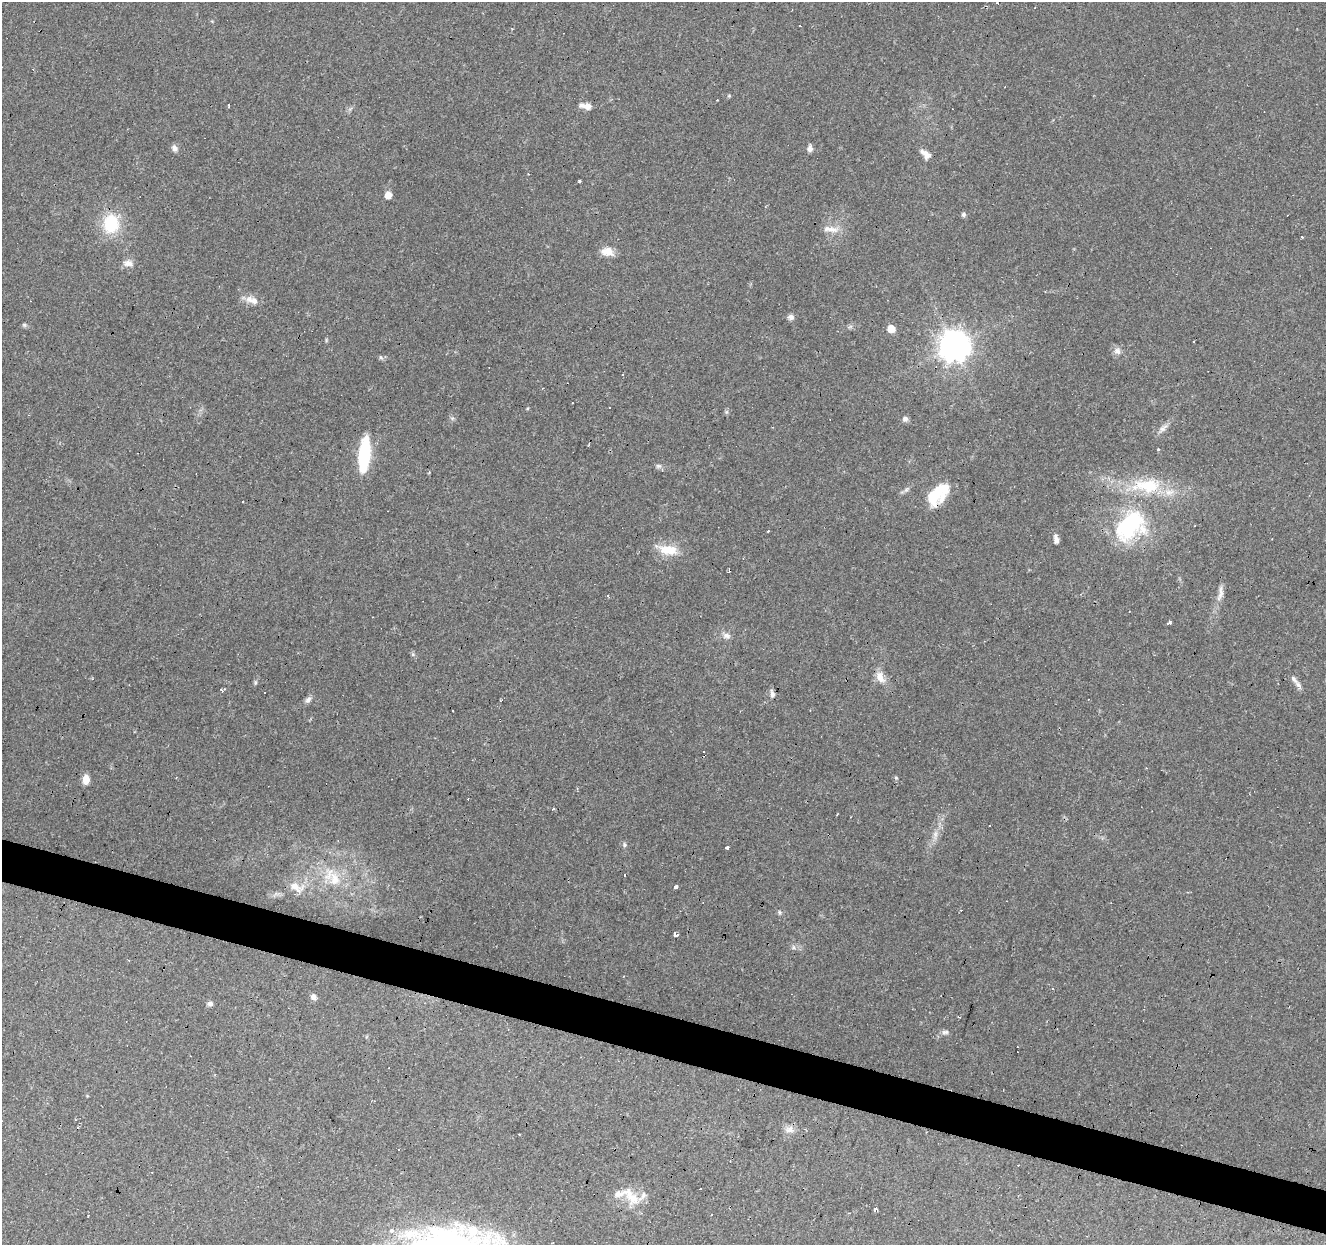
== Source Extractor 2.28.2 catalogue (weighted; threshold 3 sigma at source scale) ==
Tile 6 of 4 x 4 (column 2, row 2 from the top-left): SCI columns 1325-2648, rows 2701-3943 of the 5300 x 5464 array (HDU 1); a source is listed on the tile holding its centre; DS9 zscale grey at full resolution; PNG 1328 x 1247 px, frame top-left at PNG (2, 2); no overlay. Shown black and unused: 3% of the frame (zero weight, under 2 of 3 exposures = <1% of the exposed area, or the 3 px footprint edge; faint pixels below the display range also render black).
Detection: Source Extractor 2.28.2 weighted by HDU 2 'WHT'; one run over the whole footprint, this tile lists its part. Background 0.0956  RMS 0.0061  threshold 0.0275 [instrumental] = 3 sigma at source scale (4.5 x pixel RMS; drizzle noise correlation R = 1.50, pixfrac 1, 0.0396/0.0396 arcsec/px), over >= 5 px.
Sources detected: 91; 1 too faint to see at this stretch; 18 cosmic-ray / hot-pixel residue — not listed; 4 inside a brighter listed object's ellipse — not listed separately; the other 68 listed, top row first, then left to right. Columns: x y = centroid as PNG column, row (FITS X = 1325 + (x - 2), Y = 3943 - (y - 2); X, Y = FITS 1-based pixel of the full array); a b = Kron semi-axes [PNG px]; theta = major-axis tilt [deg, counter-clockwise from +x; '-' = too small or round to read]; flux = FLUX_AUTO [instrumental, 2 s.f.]
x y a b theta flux
1035 7 3 2 - 0.34
229 106 4 2 - 0.7
588 106 9 8 - 3.7
175 148 9 6 -56 2.5
810 148 8 6 82 2.6
925 154 15 7 -43 4.1
579 181 3 3 - 0.99
388 195 5 5 - 8.5
963 214 6 6 - 1.3
111 223 20 17 83 28
832 229 17 8 -9 5.6
607 252 16 10 -8 6.5
128 263 14 8 -7 3.8
252 300 19 9 -17 5.6
791 317 8 7 - 2.2
850 327 7 4 19 1.1
891 329 5 5 - 13
954 346 10 9 - 910
1117 351 10 9 - 3.1
381 357 7 5 -59 1
609 407 2 2 - 0.52
905 419 7 7 - 2.2
1163 428 17 6 42 3.4
1158 450 4 2 - 0.61
364 454 35 10 84 39
658 466 8 6 -1 1.7
1148 486 38 21 -1 32
906 490 8 5 53 1.6
938 494 28 15 42 24
1130 524 36 24 50 67
768 531 3 3 - 0.78
1056 540 11 6 -82 2.6
668 550 25 12 -7 13
1220 593 25 7 78 4.8
607 596 3 3 - 0.72
1170 622 4 3 - 2.2
727 636 11 8 -28 2.9
880 677 17 10 -61 6.4
1294 679 14 6 -49 3.1
255 683 7 4 90 0.89
223 691 4 3 - 2
772 694 11 6 -75 2.2
308 700 10 7 51 2.1
453 711 3 2 - 0.72
703 752 3 3 - 5.4
896 778 5 4 - 0.77
86 779 9 6 83 6.2
553 809 4 3 - 0.82
989 825 3 2 - 1.1
624 845 7 6 - 1.3
727 848 4 3 - 1.1
625 875 3 2 - 0.72
334 879 22 15 -74 14
296 887 25 13 -22 8.5
676 887 4 3 - 5.1
779 912 6 4 -88 0.85
675 934 5 4 - 4.4
793 947 6 4 -71 0.98
313 997 8 6 -40 2.6
210 1004 8 6 -4 1.7
945 1032 11 5 1 1.9
1017 1047 3 2 - 0.55
789 1129 13 10 7 4
519 1134 3 2 - 0.55
399 1150 3 3 - 1.2
632 1198 25 15 -34 14
875 1209 4 3 - 7.9
392 1230 5 4 - 2.7
Overlapping masked pixels (flux is a lower limit): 1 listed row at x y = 938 494
Unlisted compact peaks at least as high as the median listed source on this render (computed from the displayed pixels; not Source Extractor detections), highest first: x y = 24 325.